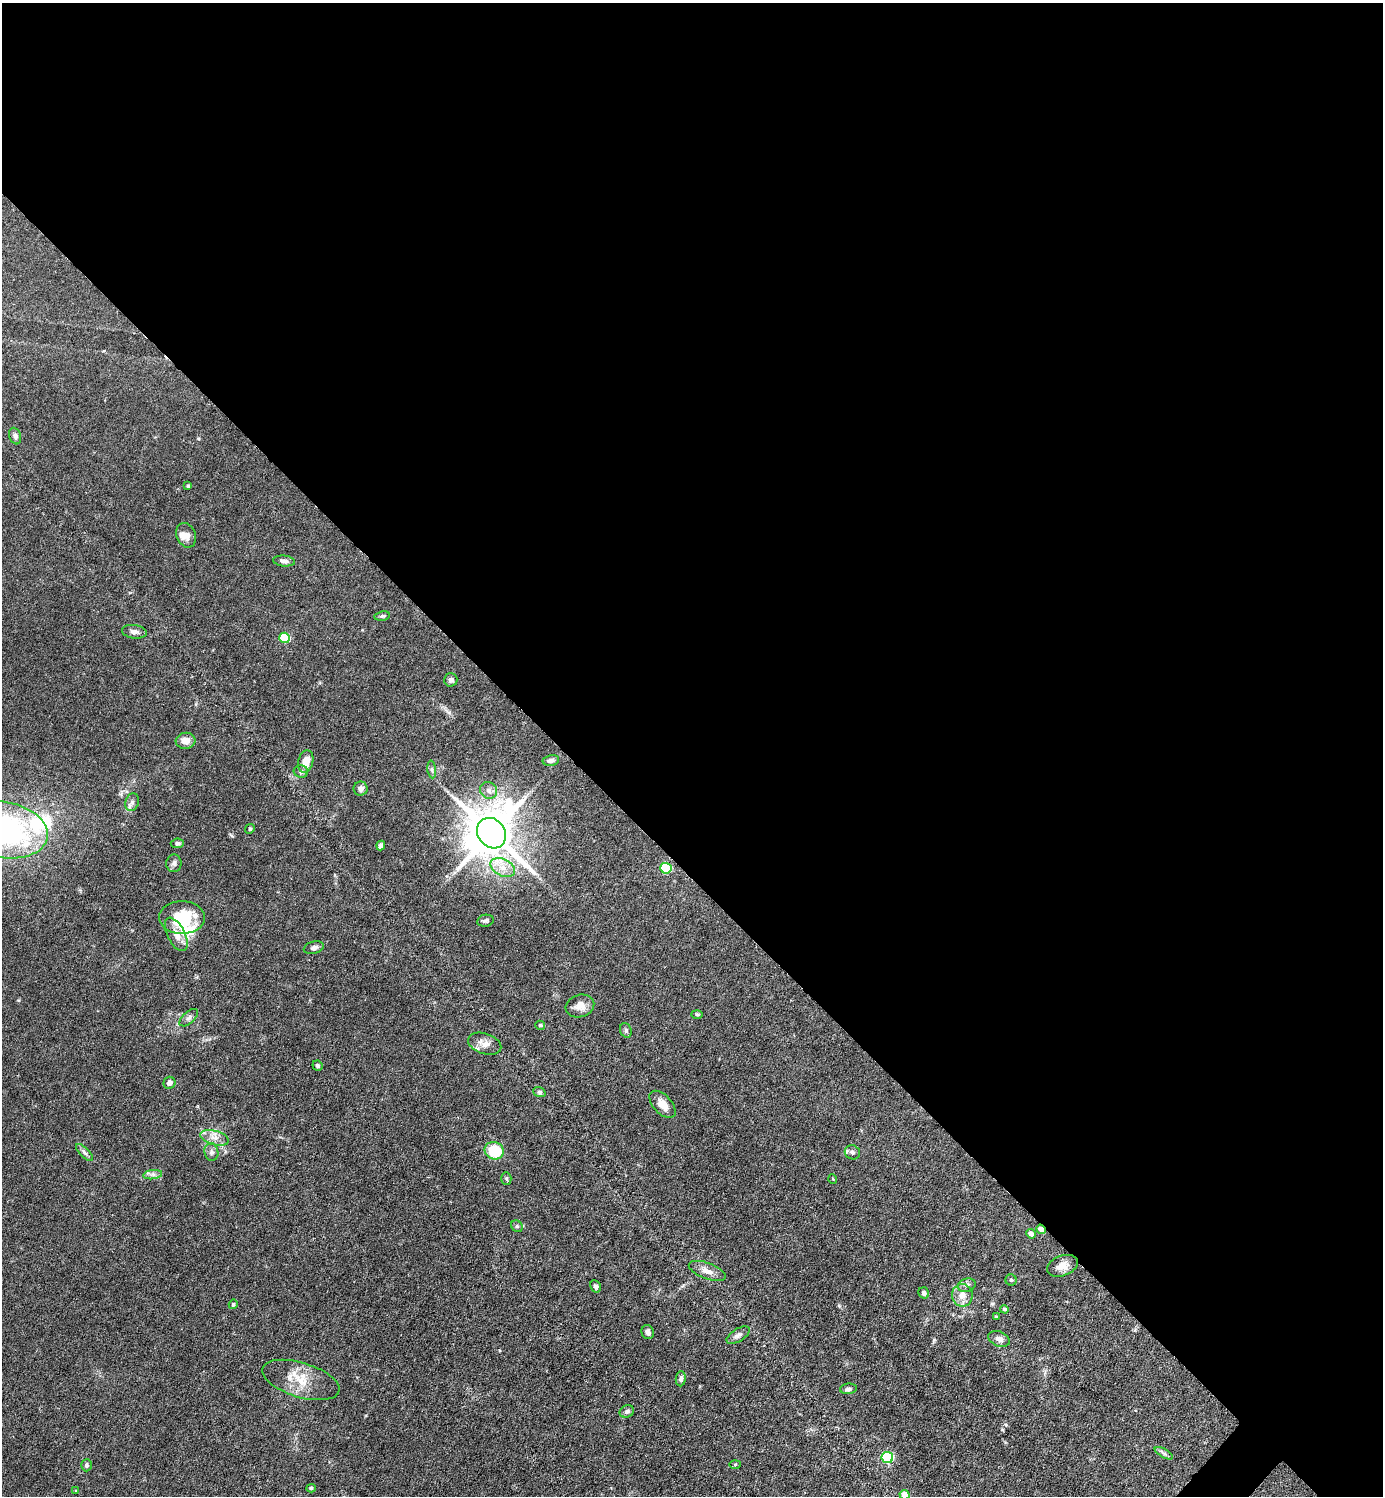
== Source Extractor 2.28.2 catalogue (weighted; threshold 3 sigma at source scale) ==
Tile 3 of 4 x 4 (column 3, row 1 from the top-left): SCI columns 3062-4442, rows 4485-5978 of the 5979 x 5978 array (HDU 1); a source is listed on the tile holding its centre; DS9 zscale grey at full resolution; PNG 1385 x 1498 px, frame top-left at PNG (2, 3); each listed source drawn as its Kron ellipse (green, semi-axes under 4 px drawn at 4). Shown black and unused: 59% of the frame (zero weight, under 3 of 6 exposures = <1% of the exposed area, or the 3 px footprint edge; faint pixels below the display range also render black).
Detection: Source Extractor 2.28.2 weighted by HDU 2 'WHT'; one run over the whole footprint, this tile lists its part. Background 0.0628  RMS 0.0046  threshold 0.0189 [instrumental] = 3 sigma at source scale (4.09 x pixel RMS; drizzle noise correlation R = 1.36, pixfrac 0.8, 0.05/0.05 arcsec/px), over >= 5 px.
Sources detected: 79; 2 inside a brighter object's white glare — neither listed nor drawn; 4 inside a brighter listed object's ellipse — not listed separately; the other 73 listed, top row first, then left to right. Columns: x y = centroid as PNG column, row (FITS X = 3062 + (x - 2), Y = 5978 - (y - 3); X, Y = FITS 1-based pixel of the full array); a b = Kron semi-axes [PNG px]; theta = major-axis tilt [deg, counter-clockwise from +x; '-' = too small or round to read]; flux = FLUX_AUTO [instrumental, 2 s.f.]
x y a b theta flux
15 436 8 6 -70 1.5
188 486 3 3 - 0.58
186 535 13 9 -68 3
284 561 11 5 -5 1.4
382 616 8 5 10 0.77
134 632 12 7 -7 2
284 638 6 5 - 20
451 680 6 6 - 1.2
185 741 10 8 7 3.4
551 760 8 5 9 1.4
306 761 11 7 75 5.7
432 769 9 3 -85 0.78
301 771 7 6 - 1.4
361 789 7 7 - 2.1
489 790 9 8 - 2.1
132 802 9 6 72 1.5
250 829 5 4 - 0.58
3 830 45 28 -10 110
492 833 16 13 -51 2200
177 843 6 5 - 1.2
381 845 5 4 - 1.3
174 863 9 7 82 1.4
503 868 13 8 -27 4.3
666 868 6 5 - 28
182 918 23 16 -1 17
485 921 8 6 10 0.97
176 934 18 8 -63 4.7
314 948 10 6 15 1.6
580 1006 14 11 16 3.9
697 1014 6 4 -2 0.48
189 1018 11 5 42 1.5
540 1025 5 4 - 0.8
626 1030 7 5 -70 0.9
485 1044 17 10 -18 3.7
317 1066 5 5 - 0.94
169 1083 6 6 - 1.8
539 1092 6 5 - 0.71
663 1104 16 9 -47 4.5
214 1138 15 7 -15 3.4
494 1151 10 8 -24 15
211 1152 9 7 -82 1.4
852 1152 8 7 - 1.3
84 1153 11 4 -45 1.2
153 1175 9 4 8 1.4
506 1178 6 5 - 0.71
833 1179 5 3 - 0.33
517 1226 6 5 - 0.76
1041 1229 5 4 - 3.4
1031 1234 5 4 - 2.3
1062 1266 16 10 20 4.1
707 1271 19 8 -20 3.2
1011 1280 5 5 - 0.71
967 1285 9 6 16 1.5
596 1286 6 5 - 1.1
924 1293 6 5 - 1.1
962 1295 11 10 - 3.8
233 1304 5 4 - 0.71
1004 1309 4 4 - 0.85
996 1317 4 3 - 0.41
648 1332 7 6 - 1.6
738 1335 13 6 31 1.8
999 1339 11 7 -23 2.5
681 1379 7 5 85 1.1
301 1380 40 17 -17 11
848 1389 8 5 5 1.1
627 1411 7 6 - 1.2
1164 1453 10 4 -29 1.1
887 1458 6 5 - 43
735 1464 5 3 - 0.46
86 1465 6 5 - 1
311 1488 4 4 - 0.78
76 1491 3 3 - 0.51
904 1495 5 4 - 5.9
Overlapping masked pixels (flux is a lower limit): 1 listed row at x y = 1041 1229
Isophote crosses this tile's border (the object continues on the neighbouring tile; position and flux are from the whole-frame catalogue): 2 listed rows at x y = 3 830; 904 1495